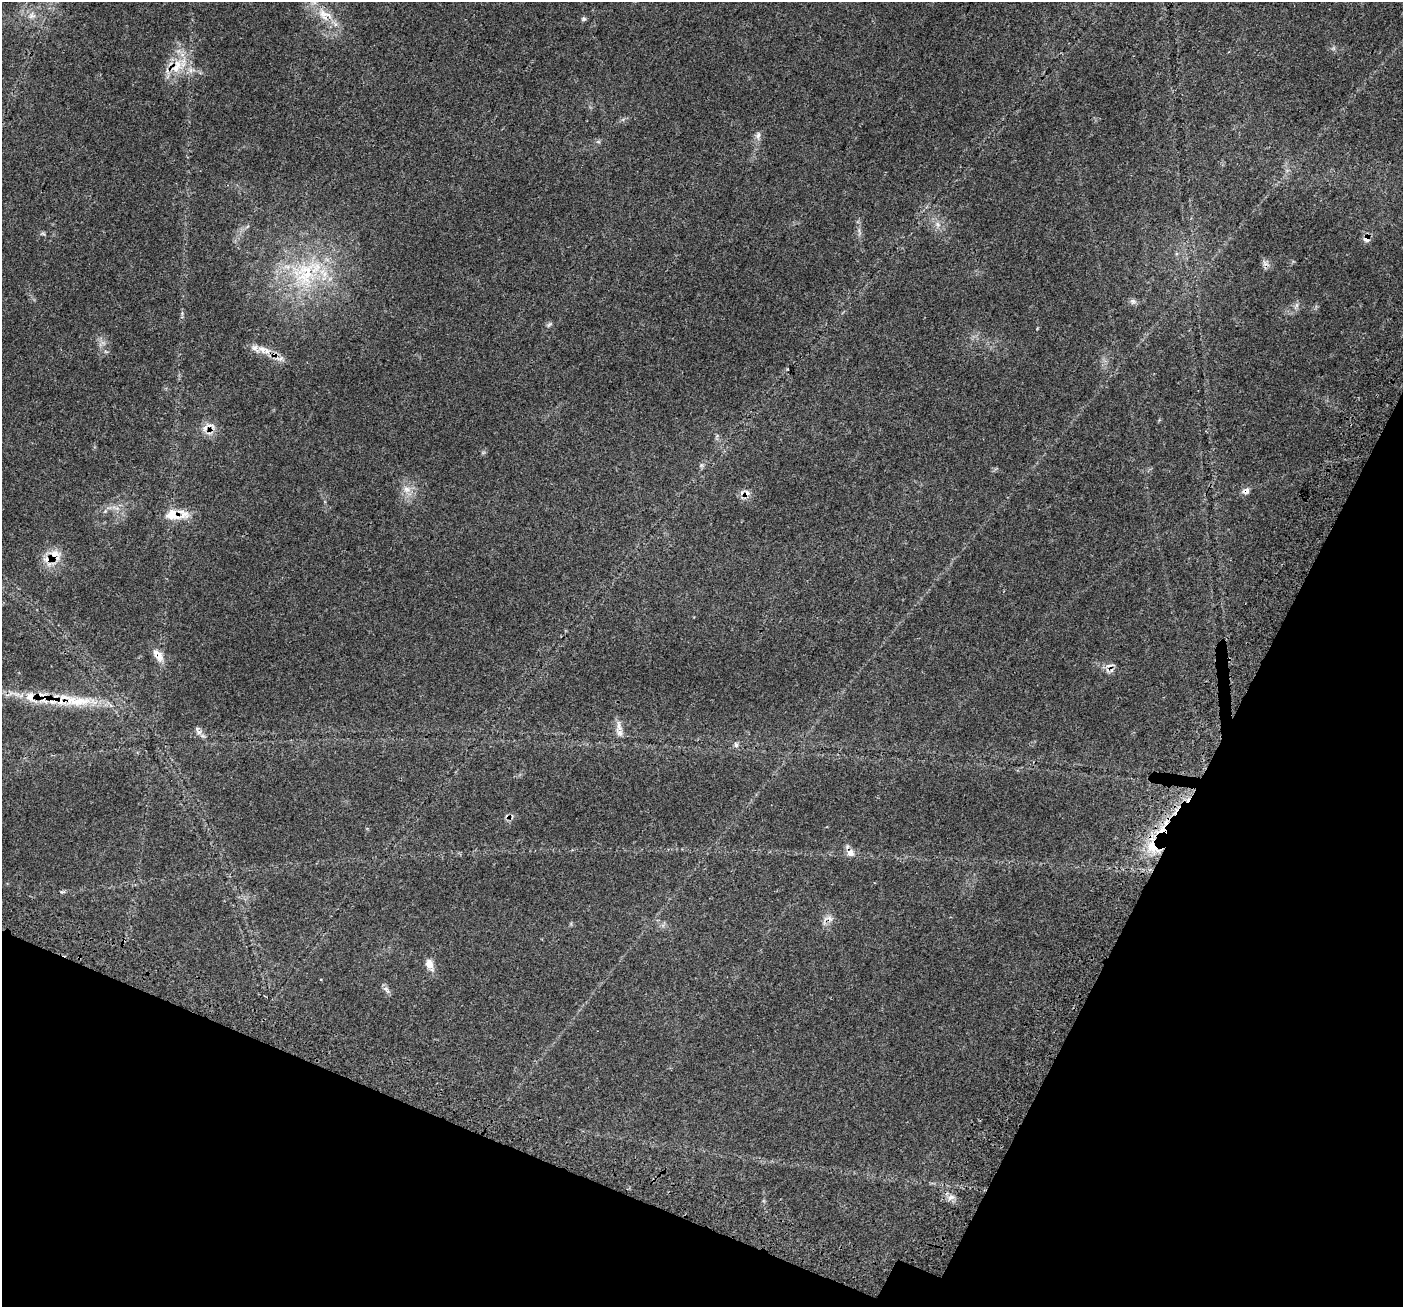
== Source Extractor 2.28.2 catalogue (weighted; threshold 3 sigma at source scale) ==
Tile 15 of 4 x 4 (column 3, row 4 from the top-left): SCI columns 2936-4336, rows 410-1714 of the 5862 x 5975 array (HDU 1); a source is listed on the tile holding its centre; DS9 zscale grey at full resolution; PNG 1405 x 1309 px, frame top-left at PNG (2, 2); no overlay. Shown black and unused: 21% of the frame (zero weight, under 3 of 4 exposures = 9% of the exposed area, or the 3 px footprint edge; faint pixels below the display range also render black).
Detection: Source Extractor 2.28.2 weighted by HDU 2 'WHT'; one run over the whole footprint, this tile lists its part. Background 0.0437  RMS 0.0039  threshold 0.0176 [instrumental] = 3 sigma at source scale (4.5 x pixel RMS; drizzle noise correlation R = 1.50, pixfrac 1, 0.0396/0.0396 arcsec/px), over >= 5 px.
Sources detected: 40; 4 cosmic-ray / hot-pixel residue — not listed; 3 inside a brighter listed object's ellipse — not listed separately; the other 33 listed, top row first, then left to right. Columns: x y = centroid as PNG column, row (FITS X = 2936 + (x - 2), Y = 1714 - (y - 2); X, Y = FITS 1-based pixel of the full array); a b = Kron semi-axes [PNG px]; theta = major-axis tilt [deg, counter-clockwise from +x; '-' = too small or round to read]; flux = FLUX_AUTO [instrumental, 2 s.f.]
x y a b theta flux
324 14 25 15 -34 8.5
32 15 11 9 26 2.4
583 19 7 6 - 0.66
177 66 24 14 62 9.4
191 70 7 6 - 1.3
758 135 12 5 76 1.4
598 142 6 4 18 0.56
938 224 8 4 -46 1.1
1366 239 8 8 - 2.2
305 274 44 35 74 37
1133 301 8 6 -3 1.1
549 324 8 5 39 0.74
262 349 12 10 -32 3.3
281 358 10 6 40 1.4
205 428 12 6 63 2.2
701 465 6 5 - 0.61
407 489 12 9 -39 3.2
1245 491 11 8 13 1.7
747 494 12 8 52 2.5
172 515 22 16 -11 7.4
55 555 16 14 -59 6
159 656 15 11 -71 3.4
76 701 50 14 0 17
619 726 19 8 89 2.8
199 732 7 5 29 1.2
736 745 8 6 -75 0.96
1162 829 13 8 50 5.3
1152 847 23 13 -46 8.3
850 853 11 10 - 2.4
828 919 19 9 23 2.6
429 964 12 9 -74 2.9
387 990 13 5 -54 1.2
951 1197 11 7 27 1.8
Overlapping masked pixels (flux is a lower limit): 12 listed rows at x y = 177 66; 1366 239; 1245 491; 747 494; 172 515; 55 555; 159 656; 76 701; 1162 829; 1152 847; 850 853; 828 919
Isophote crosses this tile's border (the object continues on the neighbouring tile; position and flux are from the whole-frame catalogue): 1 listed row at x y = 324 14